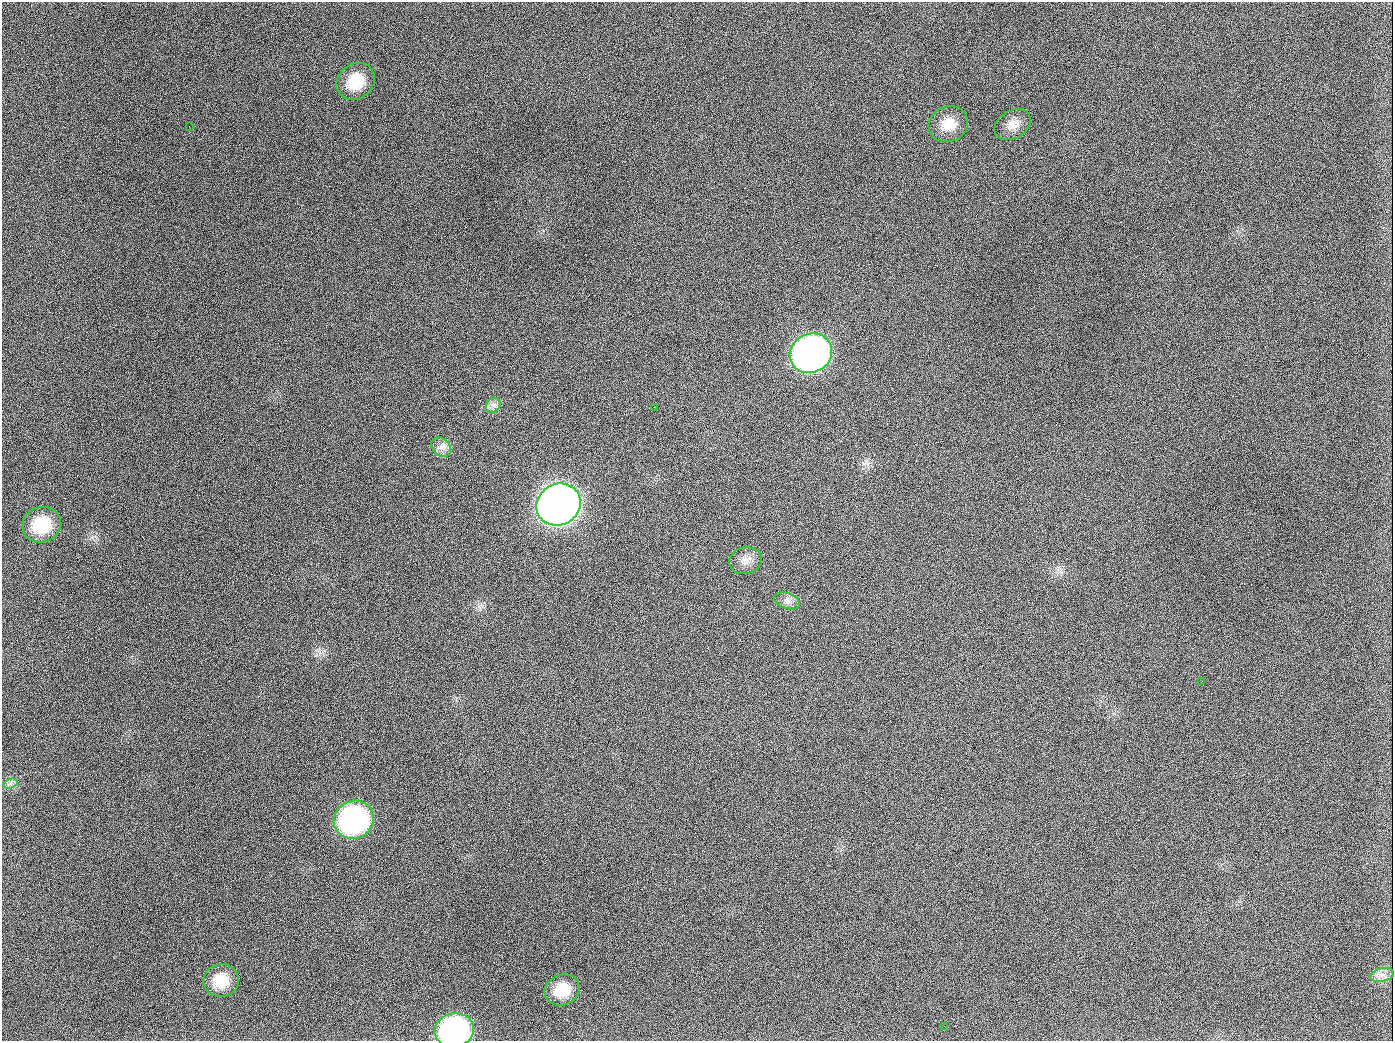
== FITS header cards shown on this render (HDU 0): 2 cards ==
NAXIS1  =                 1391
NAXIS2  =                 1039

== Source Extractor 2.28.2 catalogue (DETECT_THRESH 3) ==
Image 1391 x 1039 px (HDU 0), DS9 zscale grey, 1 PNG px = 1 image px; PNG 1395 x 1043 px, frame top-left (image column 1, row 1039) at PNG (2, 2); each listed source drawn as its Kron ellipse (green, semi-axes under 4 px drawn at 4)
Background 1410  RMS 67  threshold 200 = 3 sigma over >= 5 px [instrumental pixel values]
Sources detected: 20; all 20 listed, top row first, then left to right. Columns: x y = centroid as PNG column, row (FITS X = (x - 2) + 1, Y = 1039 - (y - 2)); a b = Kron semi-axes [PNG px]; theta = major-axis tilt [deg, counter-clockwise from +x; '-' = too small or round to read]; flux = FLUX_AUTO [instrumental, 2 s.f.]
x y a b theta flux
356 81 20 17 40 1.4e+05
948 124 20 17 21 8.9e+04
1013 125 19 14 30 5.3e+04
189 126 2 2 - 7.1e+03
811 353 22 19 29 2.5e+06
493 405 8 6 46 2.1e+04
654 407 2 2 - 4.3e+03
441 447 11 8 -44 2.9e+04
558 505 23 20 29 5.7e+06
42 525 19 17 23 1.9e+05
745 561 16 13 13 4.4e+04
787 601 13 8 -20 2.7e+04
1202 681 2 2 - 6.7e+03
10 784 7 4 18 1.4e+04
354 820 20 18 24 1.1e+06
1382 975 12 6 13 1.9e+04
221 980 18 16 1 1.2e+05
562 990 18 15 24 1.1e+05
944 1026 3 2 - 5.9e+03
454 1030 20 16 10 9.5e+05
At the frame edge (FLAGS 8, measured only in part): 1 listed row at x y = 454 1030